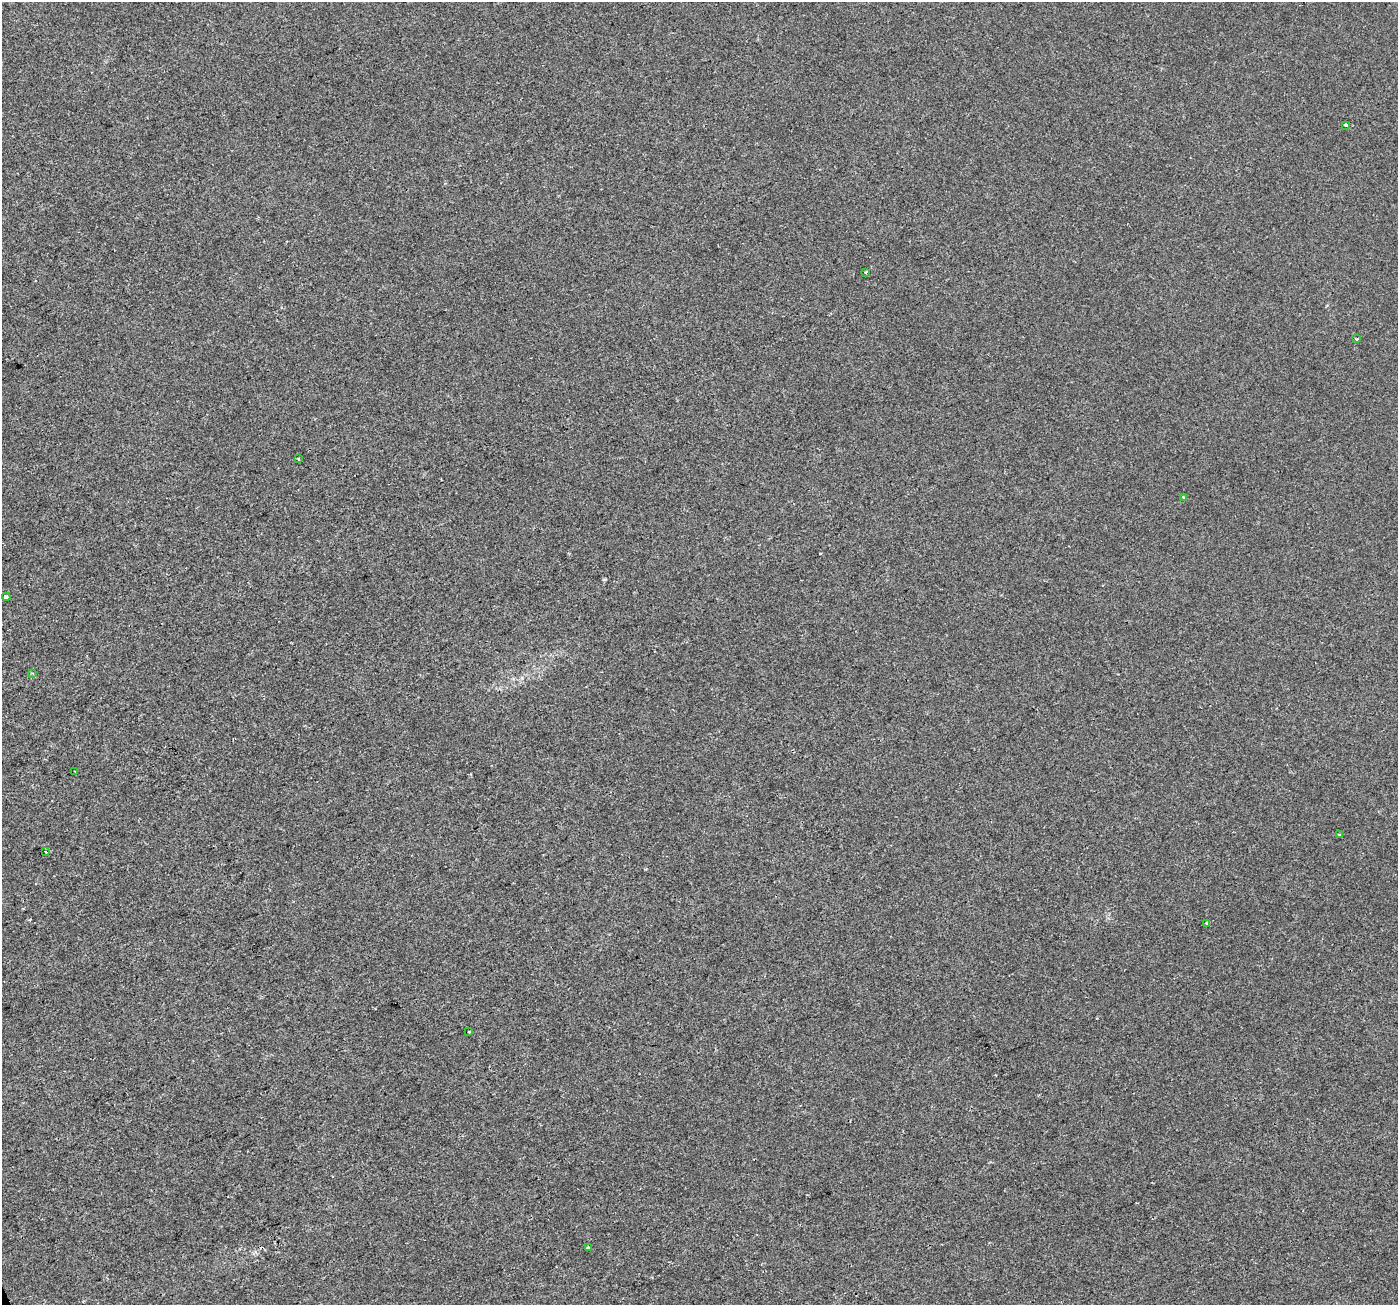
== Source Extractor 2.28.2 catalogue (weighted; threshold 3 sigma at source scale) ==
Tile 7 of 4 x 4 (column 3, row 2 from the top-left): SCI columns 2793-4188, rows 2747-4049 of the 5583 x 5434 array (HDU 1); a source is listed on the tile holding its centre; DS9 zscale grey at full resolution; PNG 1400 x 1307 px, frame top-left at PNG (2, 2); each listed source drawn as its Kron ellipse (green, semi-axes under 4 px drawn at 4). Shown black and unused: <1% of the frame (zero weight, under 2 of 3 exposures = <1% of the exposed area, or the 3 px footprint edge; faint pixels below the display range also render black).
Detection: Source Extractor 2.28.2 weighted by HDU 2 'WHT'; one run over the whole footprint, this tile lists its part. Background -2.91e-04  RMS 0.0028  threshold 0.0126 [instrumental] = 3 sigma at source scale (4.5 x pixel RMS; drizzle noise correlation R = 1.50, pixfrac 1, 0.0396/0.0396 arcsec/px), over >= 5 px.
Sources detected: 14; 1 cosmic-ray / hot-pixel residue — neither listed nor drawn; the other 13 listed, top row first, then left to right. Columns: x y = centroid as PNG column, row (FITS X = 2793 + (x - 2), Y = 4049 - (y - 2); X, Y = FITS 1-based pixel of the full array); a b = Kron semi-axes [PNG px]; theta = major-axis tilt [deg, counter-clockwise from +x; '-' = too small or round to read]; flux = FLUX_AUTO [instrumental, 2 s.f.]
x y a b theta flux
1346 125 4 3 - 0.9
866 272 3 3 - 0.64
1356 339 3 3 - 0.68
298 459 3 3 - 0.8
1184 497 3 3 - 0.26
6 597 4 3 - 11
32 673 4 4 - 0.33
75 771 3 2 - 0.28
1339 835 3 3 - 1
46 852 3 2 - 0.23
1207 923 3 3 - 0.97
469 1032 3 3 - 0.49
588 1248 3 3 - 1.8
Unlisted compact peaks at least as high as the median listed source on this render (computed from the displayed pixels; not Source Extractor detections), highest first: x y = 605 579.